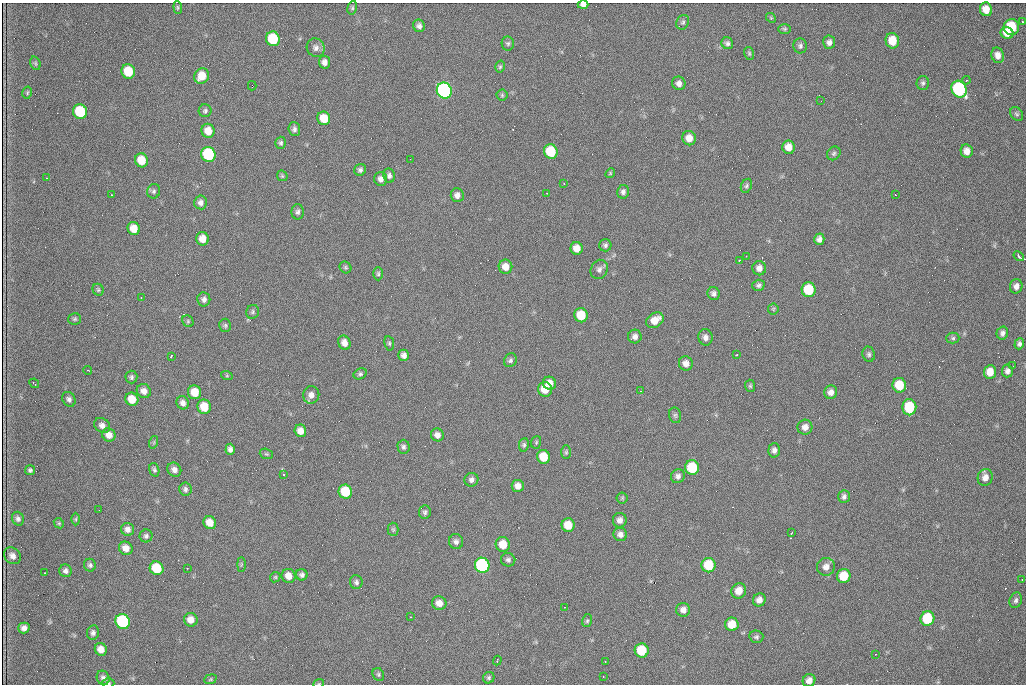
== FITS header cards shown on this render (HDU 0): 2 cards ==
NAXIS1  =                 1024 /fastest changing axis
NAXIS2  =                  682 /next to fastest changing axis

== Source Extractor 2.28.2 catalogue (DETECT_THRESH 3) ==
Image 1024 x 682 px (HDU 0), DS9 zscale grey, 1 PNG px = 1 image px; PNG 1028 x 686 px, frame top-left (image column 1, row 682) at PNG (2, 3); each listed source drawn as its Kron ellipse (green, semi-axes under 4 px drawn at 4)
Background 1880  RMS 30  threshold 89.1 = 3 sigma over >= 5 px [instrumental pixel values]
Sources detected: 216; all 216 listed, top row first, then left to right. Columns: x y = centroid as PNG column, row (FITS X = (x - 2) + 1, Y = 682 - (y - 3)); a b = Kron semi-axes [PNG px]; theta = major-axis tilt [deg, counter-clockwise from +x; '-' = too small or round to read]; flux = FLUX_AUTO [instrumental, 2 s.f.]
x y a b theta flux
583 5 5 4 - 6100
178 8 6 4 -85 2600
352 8 7 4 73 3000
986 9 7 6 - 22000
771 18 5 4 - 2200
683 22 7 6 - 4300
1022 22 3 2 - 2200
419 26 6 5 - 7000
1011 27 8 7 - 85000
785 29 6 5 - 3000
1007 33 6 6 - 17000
273 39 7 7 - 100000
892 41 7 7 - 36000
829 42 7 6 - 8000
508 43 7 6 - 4300
727 43 6 5 - 5600
800 46 7 7 - 5500
316 48 9 9 - 9200
749 53 6 5 - 3000
998 55 8 6 -75 13000
325 62 6 5 - 9700
35 63 7 5 -72 2900
500 66 6 4 74 3200
128 71 7 6 - 60000
202 76 8 7 - 31000
966 80 4 4 - 2100
679 83 7 6 - 9000
923 83 7 6 - 4700
252 86 4 2 - 4200
959 89 8 7 - 300000
444 91 8 7 - 570000
27 93 6 4 77 3000
502 95 5 5 - 3100
821 101 2 2 - 1000
205 111 6 6 - 4500
80 112 7 7 - 110000
1017 114 7 6 - 4100
324 118 7 6 - 35000
294 129 7 6 - 5900
208 131 7 6 - 24000
689 138 7 6 - 19000
281 143 6 5 - 4300
788 147 7 6 - 17000
551 151 7 7 - 81000
967 151 7 6 - 14000
834 153 7 6 - 4200
208 154 7 7 - 170000
410 159 3 2 - 1500
141 160 7 6 - 41000
360 170 6 5 - 5100
610 173 5 4 - 2300
282 176 6 4 -45 2800
389 176 7 6 - 6000
46 178 3 2 - 1800
381 179 7 6 - 9300
564 184 3 2 - 1200
746 186 7 5 64 3900
154 191 7 6 - 4600
623 192 7 6 - 5900
547 193 2 2 - 1000
111 195 3 2 - 1800
457 195 7 6 - 10000
895 195 2 2 - 1000
201 202 7 6 - 8300
298 212 8 6 -90 5800
134 229 7 6 - 25000
203 239 7 6 - 22000
819 239 5 5 - 8300
605 245 6 6 - 4900
577 248 6 6 - 18000
746 256 2 2 - 1100
1019 256 6 3 -47 8200
739 260 3 2 - 3000
345 267 6 5 - 3300
505 267 7 7 - 18000
759 268 7 6 - 10000
599 269 10 8 62 8500
378 274 6 5 - 3400
758 285 6 5 - 4800
1016 286 7 6 - 9600
98 290 6 5 - 3200
809 290 7 7 - 83000
714 293 6 6 - 6200
141 297 3 2 - 2800
204 299 7 6 - 7200
773 309 5 5 - 2700
253 312 7 6 - 4300
581 315 7 6 - 57000
75 319 6 5 - 3400
655 320 9 7 34 26000
188 321 6 5 - 3300
225 325 6 6 - 3700
1002 333 6 5 - 6300
635 336 7 7 - 8300
705 337 8 7 - 9600
953 338 6 5 - 3500
344 343 7 6 - 12000
389 343 7 5 -81 3400
1019 344 6 4 71 5200
869 354 8 6 -75 4700
404 355 5 5 - 9400
736 355 3 2 - 2000
171 357 3 3 - 4000
510 360 7 6 - 4900
686 363 7 7 - 12000
1013 366 2 2 - 1100
88 370 4 2 - 1700
1007 371 6 5 - 7800
990 372 7 6 - 25000
360 374 7 5 28 4000
227 376 6 4 -18 2400
131 377 6 6 - 4700
34 383 5 2 - 2900
550 383 7 6 - 17000
899 385 7 6 - 50000
750 386 6 5 - 3300
545 389 7 7 - 30000
144 391 7 7 - 12000
641 391 2 2 - 1100
195 392 7 6 - 31000
831 392 7 6 - 11000
311 395 9 8 - 12000
69 399 8 6 -56 6300
132 399 7 6 - 29000
183 403 6 6 - 9100
204 407 7 6 - 38000
909 407 8 7 - 93000
675 415 8 6 -75 4400
102 425 8 7 - 9800
805 427 7 7 - 12000
300 431 6 6 - 15000
109 435 7 6 - 14000
437 435 6 6 - 11000
154 442 6 4 72 2500
536 442 6 5 - 2800
524 445 7 5 80 4300
403 447 7 6 - 5300
230 449 5 4 - 7600
774 450 7 6 - 7600
566 452 7 5 90 3200
266 454 7 5 -19 3200
543 457 7 6 - 41000
692 468 7 7 - 92000
30 470 5 5 - 4000
154 470 7 5 -75 4100
174 470 7 6 - 10000
284 474 2 2 - 1400
678 476 7 6 - 7600
985 477 8 7 - 13000
471 480 7 6 - 7300
518 486 6 6 - 12000
185 489 7 6 - 5800
345 492 7 6 - 70000
844 497 6 5 - 5900
622 498 5 5 - 2900
99 510 2 2 - 900
425 512 7 6 - 4600
18 519 7 6 - 6000
76 519 6 4 89 2700
620 520 7 7 - 10000
59 523 5 4 - 2500
210 523 7 6 - 23000
568 525 7 6 - 35000
128 529 7 6 - 9500
393 529 6 5 - 3300
791 533 3 2 - 1600
620 534 7 6 - 9100
146 536 6 6 - 5100
456 542 7 7 - 7400
503 544 7 7 - 31000
126 548 7 6 - 16000
12 556 9 7 -42 10000
508 560 7 6 - 5400
241 564 7 4 90 2600
90 565 6 6 - 4900
482 565 7 7 - 280000
709 565 7 7 - 68000
826 567 9 8 - 13000
157 568 7 6 - 74000
187 568 2 2 - 1300
65 571 6 6 - 6800
44 573 2 2 - 1000
302 575 6 5 - 5400
289 576 7 6 - 18000
844 576 7 6 - 46000
275 577 5 4 - 2600
1022 580 3 2 - 1800
356 582 7 6 - 4900
739 591 8 7 - 18000
759 600 7 6 - 11000
1016 600 8 6 71 5400
439 603 7 7 - 16000
565 607 2 2 - 1300
683 610 7 7 - 11000
410 617 2 2 - 1200
927 618 7 7 - 97000
191 620 7 6 - 17000
123 621 8 7 - 250000
587 621 6 5 - 3200
732 624 6 6 - 34000
24 628 5 5 - 9100
93 633 7 6 - 6700
756 637 7 6 - 4600
101 649 6 6 - 18000
642 650 7 7 - 67000
875 654 2 2 - 1200
497 661 5 2 - 1900
605 661 2 2 - 1100
378 674 7 5 -62 3500
603 677 2 2 - 2900
103 678 7 6 - 7200
489 678 6 5 - 3400
210 679 6 4 22 2700
809 680 7 6 - 12000
108 683 6 4 -1 3400
319 683 5 3 - 1800
At the frame edge (FLAGS 8, measured only in part): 3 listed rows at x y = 583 5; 108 683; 319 683

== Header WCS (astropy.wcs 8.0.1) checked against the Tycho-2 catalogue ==
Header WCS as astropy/WCSLIB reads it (CRVAL/CRPIX/CD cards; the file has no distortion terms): RA---TAN/DEC--TAN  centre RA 07:09:22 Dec +30:56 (107.34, +30.93 deg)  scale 1.44 arcsec/px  FOV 24.5' x 16.3'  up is -93 deg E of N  parity flipped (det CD > 0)
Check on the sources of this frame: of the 60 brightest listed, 3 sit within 2.2 arcsec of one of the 10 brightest Tycho-2 stars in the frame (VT <= 12.48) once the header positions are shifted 1.23 arcsec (0.96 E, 0.77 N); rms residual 1.21 arcsec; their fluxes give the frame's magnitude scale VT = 25.15 - 2.5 log10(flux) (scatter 0.15 mag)
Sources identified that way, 3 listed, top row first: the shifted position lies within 2.2 arcsec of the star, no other Tycho-2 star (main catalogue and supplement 1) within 4.4 arcsec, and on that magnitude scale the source's flux lands within +1.5 / -3 mag of the star's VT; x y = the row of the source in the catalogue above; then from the Tycho-2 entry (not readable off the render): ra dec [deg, ICRS J2000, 3 dp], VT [Tycho-2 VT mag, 2 dp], TYC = Tycho-2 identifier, HIP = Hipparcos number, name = IAU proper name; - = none
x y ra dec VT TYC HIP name
444 91 107.226 +30.900 10.76 2438-883-1 - -
208 154 107.261 +30.807 12.26 2438-856-1 - -
482 565 107.445 +30.924 11.38 2438-1056-1 - -